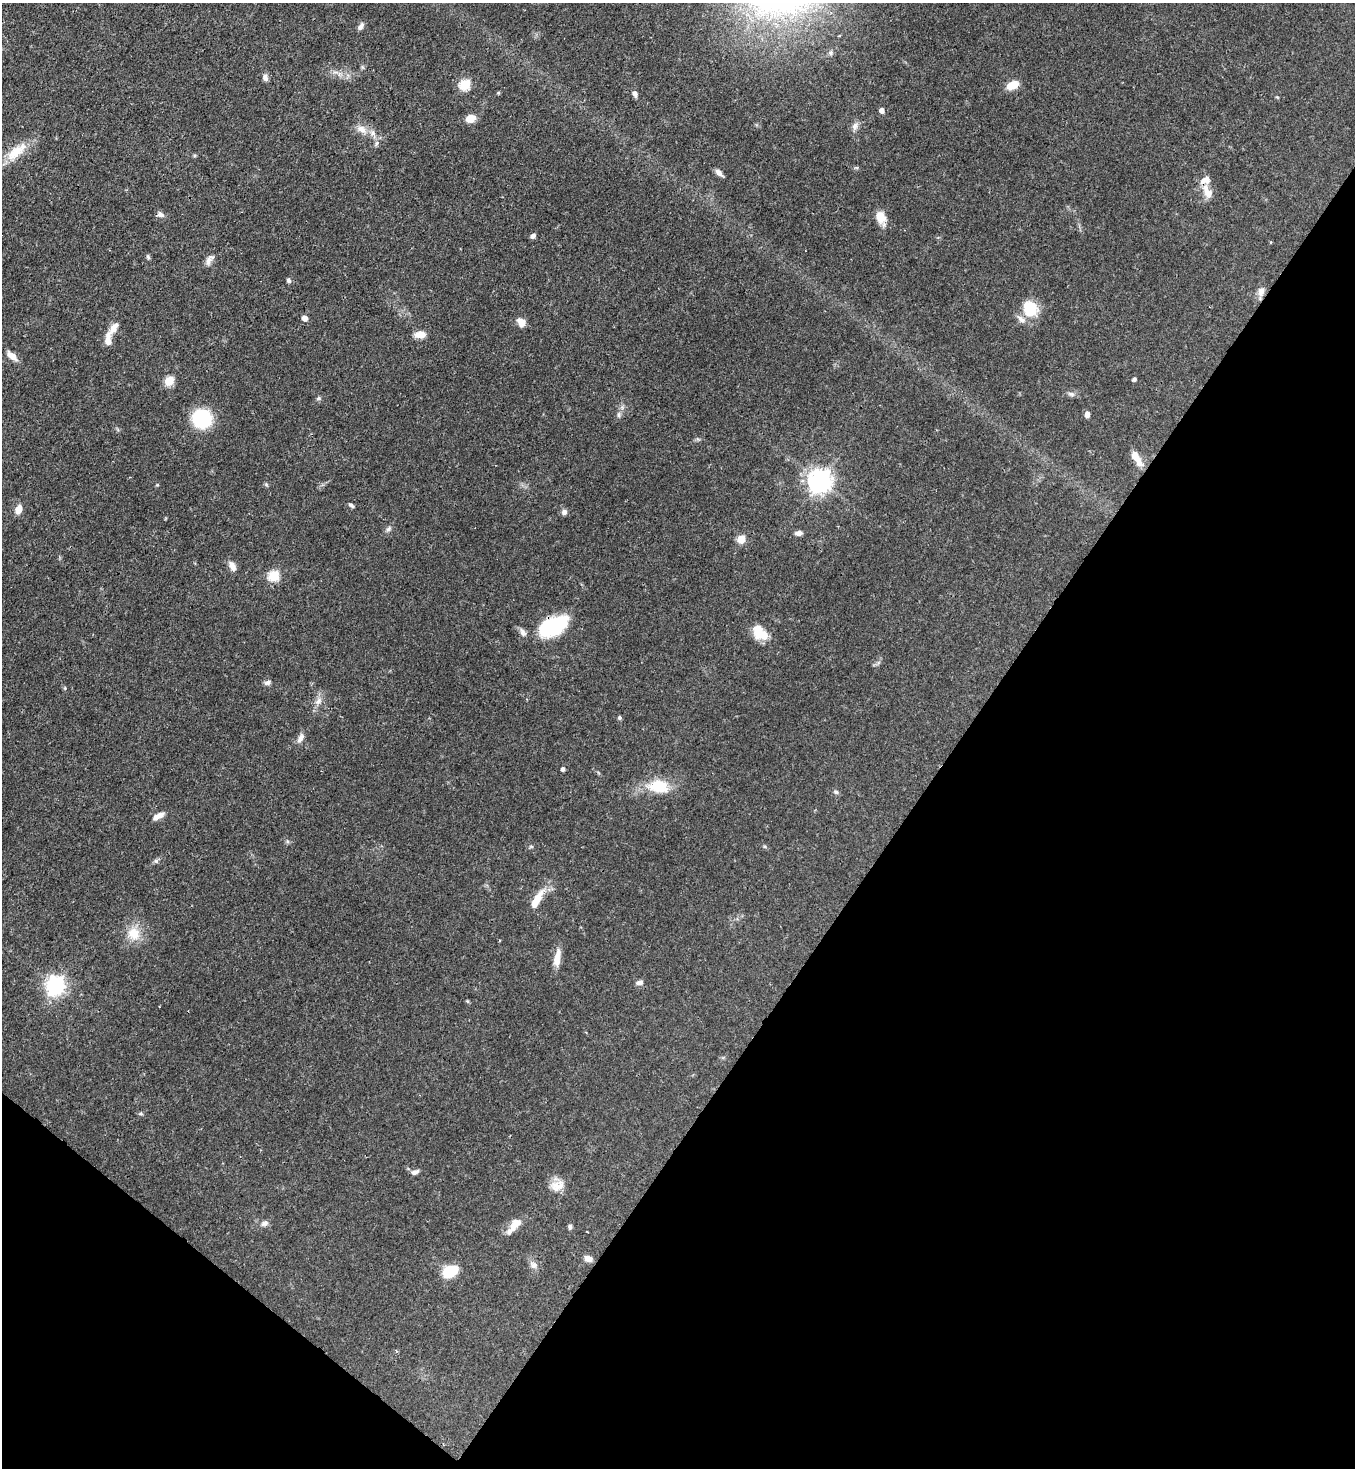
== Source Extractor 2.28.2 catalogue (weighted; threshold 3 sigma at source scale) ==
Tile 15 of 4 x 4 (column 3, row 4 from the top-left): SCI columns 2932-4284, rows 59-1524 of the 6003 x 5981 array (HDU 1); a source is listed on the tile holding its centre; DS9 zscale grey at full resolution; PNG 1357 x 1470 px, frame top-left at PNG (2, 3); no overlay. Shown black and unused: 34% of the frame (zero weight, under 3 of 4 exposures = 7% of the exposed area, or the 3 px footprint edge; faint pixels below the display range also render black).
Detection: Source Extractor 2.28.2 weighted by HDU 2 'WHT'; one run over the whole footprint, this tile lists its part. Background 0.0602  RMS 0.0036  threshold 0.0162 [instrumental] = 3 sigma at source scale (4.5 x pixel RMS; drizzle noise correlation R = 1.50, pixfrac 1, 0.05/0.05 arcsec/px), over >= 5 px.
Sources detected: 82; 8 inside a brighter listed object's ellipse — not listed separately; the other 74 listed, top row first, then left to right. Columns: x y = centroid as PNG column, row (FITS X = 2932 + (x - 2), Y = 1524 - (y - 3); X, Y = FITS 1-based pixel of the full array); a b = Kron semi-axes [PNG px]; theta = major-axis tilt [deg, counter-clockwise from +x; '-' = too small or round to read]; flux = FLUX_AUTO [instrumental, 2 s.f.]
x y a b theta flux
361 26 10 6 52 1.3
265 77 9 7 -69 1.3
465 85 6 5 - 25
1012 85 14 8 26 4.8
635 94 7 5 -73 1.4
882 110 5 5 - 2
470 118 8 6 15 5.8
855 126 11 8 81 1.8
361 129 14 9 -23 3.1
377 143 6 6 - 0.88
16 152 33 13 39 8.7
719 173 9 5 -47 1.7
1206 189 18 8 -89 3.6
160 214 9 7 -18 1.5
881 217 16 10 -68 4.4
533 236 5 5 - 1.2
1271 242 3 3 - 0.38
148 257 6 5 - 0.61
209 259 16 7 47 2
289 280 7 5 -70 0.76
1261 291 13 8 73 2.3
1030 309 12 10 -66 17
305 318 6 5 - 1.5
1021 319 14 7 -39 2
521 322 10 8 -43 2.9
114 328 15 7 56 2.9
420 334 11 7 2 3.5
108 340 15 7 -90 3.7
12 356 14 7 -38 2.8
1134 379 4 4 - 0.94
169 381 5 5 - 16
1071 394 10 6 -15 1.1
318 398 7 5 21 0.62
1087 414 7 5 80 1.5
619 415 7 5 83 0.87
202 419 19 18 - 23
1135 456 15 9 -56 3.6
820 481 8 7 - 300
266 484 6 4 -20 0.47
351 505 7 4 -31 0.74
19 509 12 8 67 2.6
564 512 7 7 - 1.2
389 529 9 5 45 1
799 533 8 5 6 1.5
741 539 5 5 - 13
232 566 12 7 -60 2.3
274 576 5 5 - 27
552 627 33 18 25 24
760 633 21 13 -39 7.4
267 683 9 6 19 1
318 701 11 7 52 2
619 718 5 5 - 0.62
300 738 14 7 59 1.8
563 769 5 4 - 0.91
658 786 25 16 -8 11
836 792 7 5 -16 0.72
159 815 12 6 31 2.3
531 846 6 4 19 0.44
156 861 6 5 - 0.66
537 898 16 9 62 4.9
134 933 19 17 -46 6.9
557 958 23 8 81 3.9
640 982 9 6 21 1.2
55 985 7 7 - 160
467 1001 5 4 - 0.39
141 1113 5 5 - 0.52
415 1172 10 6 20 1.3
556 1185 16 14 71 4.4
264 1223 11 7 20 1.4
515 1224 18 9 51 4.3
570 1227 6 5 - 0.78
588 1259 9 7 -19 2.2
534 1265 12 8 -38 1.8
450 1271 14 10 26 11
Overlapping masked pixels (flux is a lower limit): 1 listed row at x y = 552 627